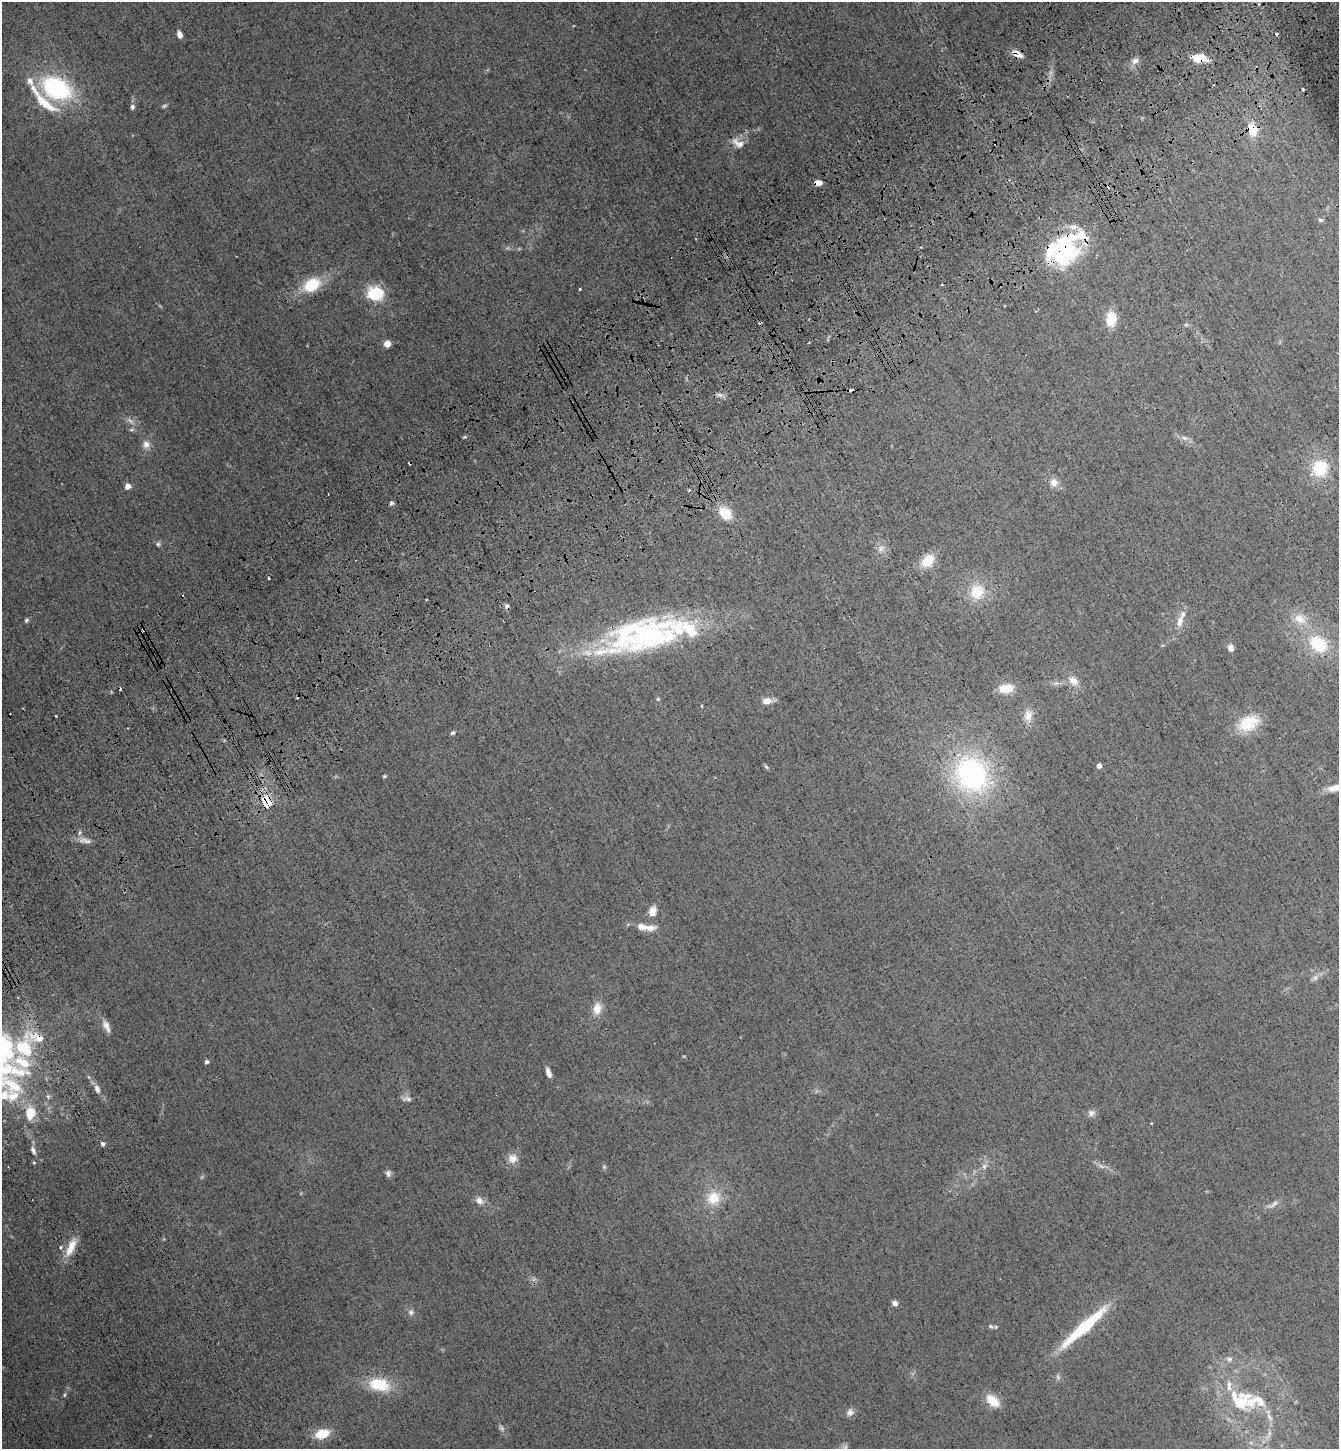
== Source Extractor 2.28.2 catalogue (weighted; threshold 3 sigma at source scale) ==
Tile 10 of 4 x 4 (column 2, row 3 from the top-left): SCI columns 1701-3037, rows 1553-2999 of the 5941 x 5997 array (HDU 1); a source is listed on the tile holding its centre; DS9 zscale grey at full resolution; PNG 1341 x 1451 px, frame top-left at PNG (2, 2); no overlay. Shown black and unused: <1% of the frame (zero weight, under 3 of 4 exposures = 6% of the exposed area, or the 3 px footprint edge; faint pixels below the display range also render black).
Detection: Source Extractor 2.28.2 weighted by HDU 2 'WHT'; one run over the whole footprint, this tile lists its part. Background 0.013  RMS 0.0031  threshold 0.0137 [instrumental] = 3 sigma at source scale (4.5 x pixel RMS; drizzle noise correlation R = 1.50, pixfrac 1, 0.05/0.05 arcsec/px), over >= 5 px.
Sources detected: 126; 4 too faint to see at this stretch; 1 inside a brighter object's white glare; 16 cosmic-ray / hot-pixel residue — not listed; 19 inside a brighter listed object's ellipse — not listed separately; the other 86 listed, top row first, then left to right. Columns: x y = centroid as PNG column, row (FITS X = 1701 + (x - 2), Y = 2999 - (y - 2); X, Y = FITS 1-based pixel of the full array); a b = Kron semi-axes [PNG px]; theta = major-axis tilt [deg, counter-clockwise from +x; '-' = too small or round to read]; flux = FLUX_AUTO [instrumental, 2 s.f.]
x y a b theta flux
1259 4 4 3 - 0.67
179 34 8 5 -71 1.5
1017 54 12 7 -27 2.9
1199 58 14 7 -3 7.2
1135 61 10 8 26 1.6
56 88 36 24 -26 35
1303 90 3 3 - 0.91
164 106 6 5 - 0.55
132 107 7 5 -79 0.8
1252 129 16 11 -76 5.1
738 143 18 10 -31 2.6
818 183 7 5 -2 2.2
1320 220 6 5 - 0.56
1066 251 29 24 65 37
312 285 18 12 29 12
580 289 3 3 - 0.41
375 294 19 16 -8 10
1111 319 14 10 88 7.1
387 344 5 5 - 6.5
719 395 9 5 -19 0.99
130 421 11 6 -39 1.2
131 429 8 4 9 0.49
1185 438 10 6 -16 1.2
146 444 11 10 - 1.9
1320 468 15 14 - 12
1054 483 11 10 - 2.4
128 486 5 4 - 3.2
391 503 6 6 - 0.68
725 513 15 11 -43 6.8
158 544 6 5 - 0.55
881 548 11 6 35 1.4
928 561 16 12 44 6.1
977 592 19 16 63 8
1300 619 18 12 -31 4.6
26 620 5 5 - 0.54
1180 621 15 8 73 2.6
647 637 96 35 17 72
1318 644 19 15 -43 14
1230 647 10 7 -76 1.3
1073 681 15 11 -38 2.8
1006 689 15 9 4 5.7
658 699 4 4 - 0.35
767 701 10 7 11 2.7
702 706 3 3 - 0.34
56 716 3 3 - 0.48
1028 716 14 11 -86 2.9
1248 723 19 14 25 12
453 733 5 4 - 0.72
1099 766 4 4 - 2.2
766 767 6 5 - 0.47
972 774 44 39 -58 55
384 776 5 4 - 0.37
1335 788 18 8 21 3.5
268 803 18 15 71 5.3
87 841 14 7 -10 1.6
652 911 11 8 73 2.9
648 927 21 8 -2 3.1
1315 977 9 6 51 1.1
597 1009 15 10 78 3.5
106 1026 16 7 -66 2
24 1048 149 49 74 54
207 1062 5 4 - 0.68
548 1073 10 5 -70 1.9
97 1089 11 7 -66 1.6
407 1099 13 6 -5 1.1
1091 1113 9 8 - 1.3
1151 1123 2 2 - 0.24
512 1158 12 10 12 2.6
984 1166 8 6 -76 1
604 1167 6 4 -1 0.39
388 1173 9 7 -75 0.96
713 1198 17 16 - 6.8
479 1201 12 8 -37 1.7
1273 1205 20 6 33 1.4
71 1247 25 9 66 4.9
895 1303 6 5 - 1.2
411 1312 8 7 - 1
991 1326 6 5 - 0.49
1084 1327 55 8 42 23
1229 1359 10 6 -6 0.99
379 1385 24 14 -12 12
993 1401 15 9 -41 6.1
1253 1402 44 25 -9 17
850 1412 10 8 57 1.5
322 1434 13 8 18 7.8
845 1447 7 6 - 0.69
Overlapping masked pixels (flux is a lower limit): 10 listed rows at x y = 1017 54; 1199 58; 1252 129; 818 183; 1066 251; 647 637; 1073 681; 268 803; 24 1048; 1084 1327
Isophote crosses this tile's border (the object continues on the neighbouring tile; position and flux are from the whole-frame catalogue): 2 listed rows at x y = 1335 788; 24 1048